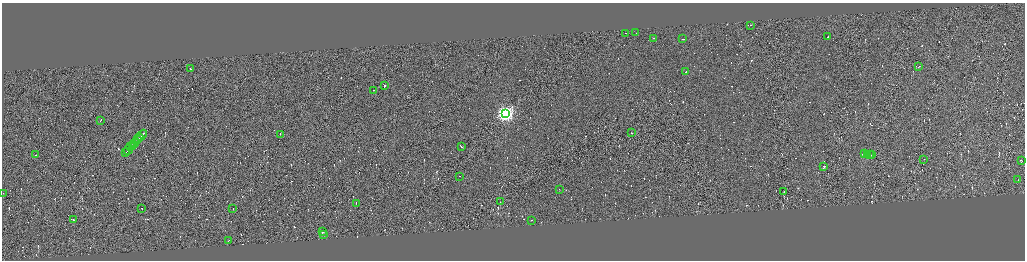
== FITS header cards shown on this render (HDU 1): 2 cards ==
NAXIS1  =                 4089
NAXIS2  =                 1032

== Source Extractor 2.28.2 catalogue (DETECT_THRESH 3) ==
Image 4089 x 1032 px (HDU 1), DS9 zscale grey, zoomed out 1/4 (1 PNG px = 4 x 4 image px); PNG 1027 x 262 px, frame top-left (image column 1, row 1031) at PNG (2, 3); each listed source drawn as its Kron ellipse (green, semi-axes under 4 px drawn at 4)
Background 0.256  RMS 4.2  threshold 12.6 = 3 sigma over >= 5 px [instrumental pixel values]
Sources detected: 639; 593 cannot appear on this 1/4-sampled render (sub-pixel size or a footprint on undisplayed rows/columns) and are neither listed nor drawn; the other 46 listed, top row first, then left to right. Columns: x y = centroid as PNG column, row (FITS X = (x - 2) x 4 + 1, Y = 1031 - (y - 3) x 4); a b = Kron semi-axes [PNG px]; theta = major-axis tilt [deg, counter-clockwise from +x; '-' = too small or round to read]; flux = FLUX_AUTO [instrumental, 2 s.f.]
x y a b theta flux
751 26 2 1 - 19000
636 33 2 1 - 13000
625 34 2 1 - 8200
828 37 2 1 - 12000
653 39 2 1 - 27000
683 39 2 1 - 42000
919 67 2 1 - 23000
190 69 2 1 - 7700
686 72 2 1 - 22000
384 86 2 1 - 18000
374 91 2 1 - 16000
505 114 4 4 - 820000
100 121 3 1 - 36000
631 133 2 1 - 27000
280 135 2 1 - 56000
142 136 6 1 47 58000
139 139 4 1 - 57000
137 140 2 1 - 24000
134 143 5 1 - 51000
132 146 2 1 - 29000
131 147 2 1 - 25000
461 147 3 1 - 42000
128 150 5 1 - 58000
125 153 3 1 - 26000
865 154 4 1 - 54000
36 155 2 1 - 20000
867 155 2 1 - 23000
869 155 2 1 - 19000
872 155 2 1 - 20000
924 160 3 1 - 18000
1021 161 3 1 - 17000
824 167 3 1 - 18000
459 177 2 1 - 13000
1018 180 2 1 - 13000
559 190 2 1 - 20000
784 192 2 1 - 25000
3 194 2 1 - 28000
500 202 2 1 - 8600
356 204 2 1 - 23000
142 209 2 1 - 47000
233 209 2 1 - 12000
73 220 3 1 - 24000
531 221 2 1 - 19000
323 232 4 1 - 67000
323 235 2 1 - 630
228 241 3 1 - 23000
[593 sub-pixel or undisplayed-footprint detections neither listed nor drawn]